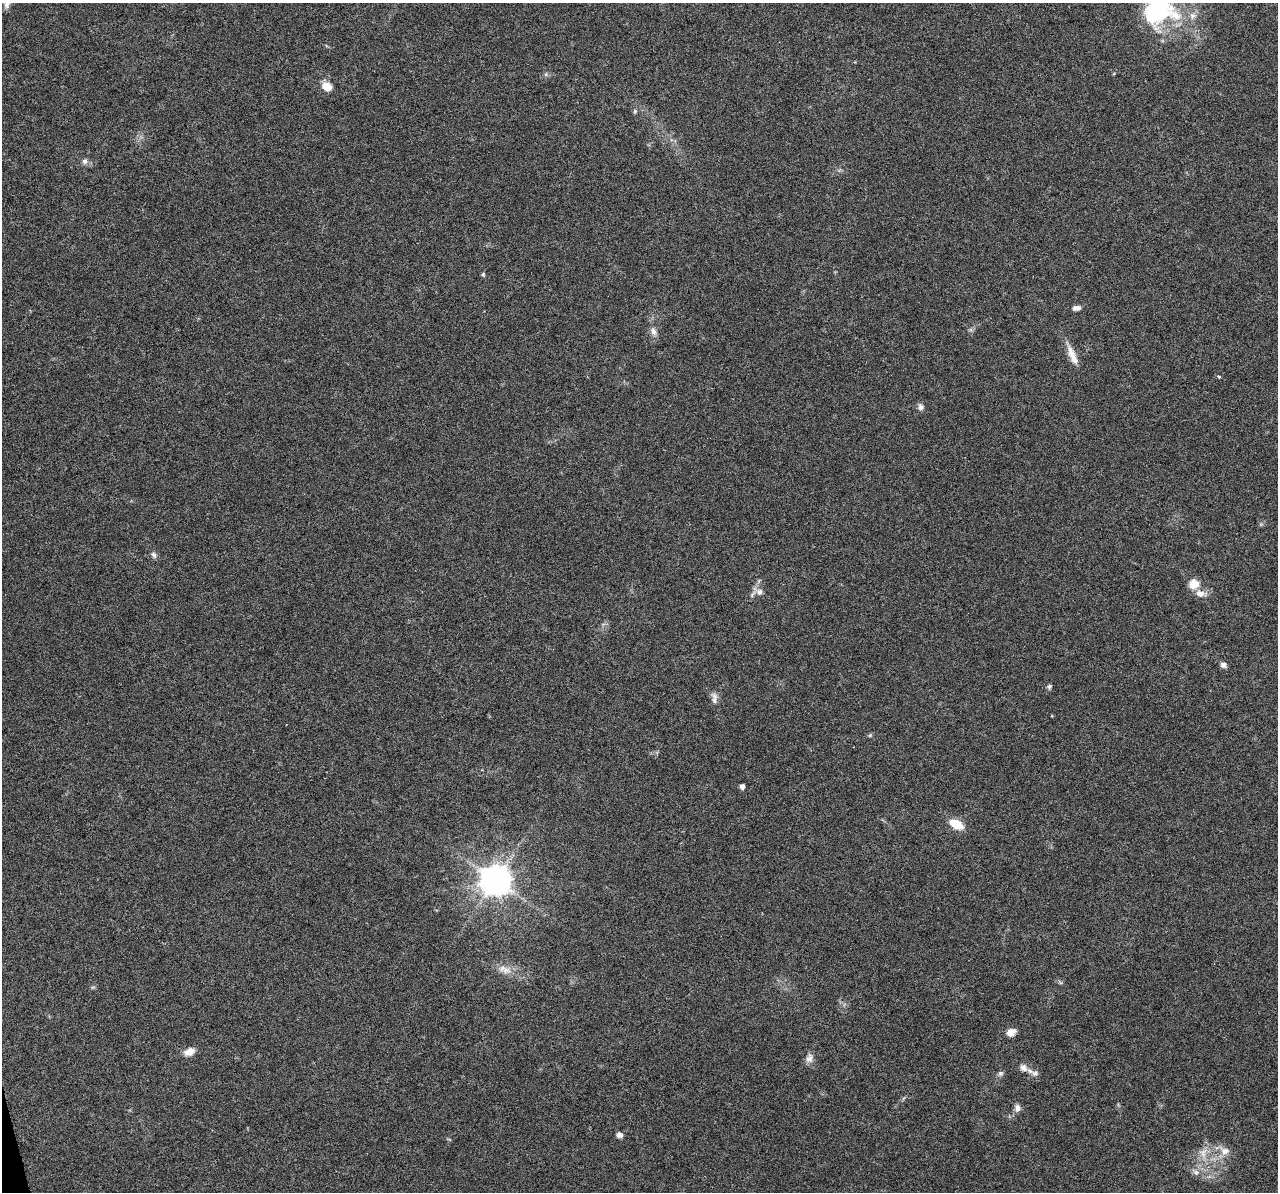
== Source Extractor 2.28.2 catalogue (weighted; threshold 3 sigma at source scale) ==
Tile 7 of 4 x 4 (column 3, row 2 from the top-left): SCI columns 2554-3829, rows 2428-3617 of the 5108 x 4904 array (HDU 1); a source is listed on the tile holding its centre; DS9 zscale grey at full resolution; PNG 1280 x 1194 px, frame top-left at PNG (2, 3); no overlay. Shown black and unused: <1% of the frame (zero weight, under 3 of 6 exposures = <1% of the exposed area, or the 3 px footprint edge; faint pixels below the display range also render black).
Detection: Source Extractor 2.28.2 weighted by HDU 2 'WHT'; one run over the whole footprint, this tile lists its part. Background 0.0444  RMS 0.0026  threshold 0.0106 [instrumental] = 3 sigma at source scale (4.09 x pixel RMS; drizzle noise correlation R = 1.36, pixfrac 0.8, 0.0396/0.0396 arcsec/px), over >= 5 px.
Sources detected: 38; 1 inside a brighter listed object's ellipse — not listed separately; the other 37 listed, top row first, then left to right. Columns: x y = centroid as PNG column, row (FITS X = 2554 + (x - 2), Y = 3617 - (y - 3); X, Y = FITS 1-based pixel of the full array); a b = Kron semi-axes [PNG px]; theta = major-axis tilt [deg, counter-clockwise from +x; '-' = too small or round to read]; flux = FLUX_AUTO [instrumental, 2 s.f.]
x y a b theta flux
7 4 11 7 87 1.1
1157 8 42 32 63 26
1192 16 10 8 85 1.4
546 74 6 4 73 0.36
327 86 11 8 -27 2.9
635 111 6 5 - 0.36
85 161 8 7 - 0.83
483 274 6 5 - 0.34
1077 308 9 6 3 1.1
653 331 13 7 -71 1.3
1072 355 32 8 -67 3.1
1219 377 5 4 - 0.31
921 407 8 8 - 0.93
154 555 10 6 -58 0.69
1194 584 12 11 - 3.1
759 591 15 8 -34 1.5
1200 593 13 9 -12 1.8
1223 665 7 6 - 0.99
1049 686 6 6 - 0.47
715 700 11 7 -83 1.1
870 735 6 4 46 0.33
742 786 5 4 - 0.97
956 824 13 8 -29 5.1
496 880 10 9 - 410
505 970 15 9 -17 2.2
93 987 6 4 18 0.34
1011 1032 9 7 27 2.1
189 1052 13 8 23 2.2
809 1058 13 9 77 1.4
1023 1068 12 9 -40 1.6
1035 1073 9 8 - 1.1
1000 1074 8 7 - 0.62
1017 1108 11 7 -85 1.1
619 1135 7 6 - 0.92
1225 1151 14 11 -7 2.4
1203 1153 18 10 -89 3.2
1196 1172 9 7 -1 1.1
Isophote crosses this tile's border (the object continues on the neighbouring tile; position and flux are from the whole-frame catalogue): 2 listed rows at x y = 7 4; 1157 8